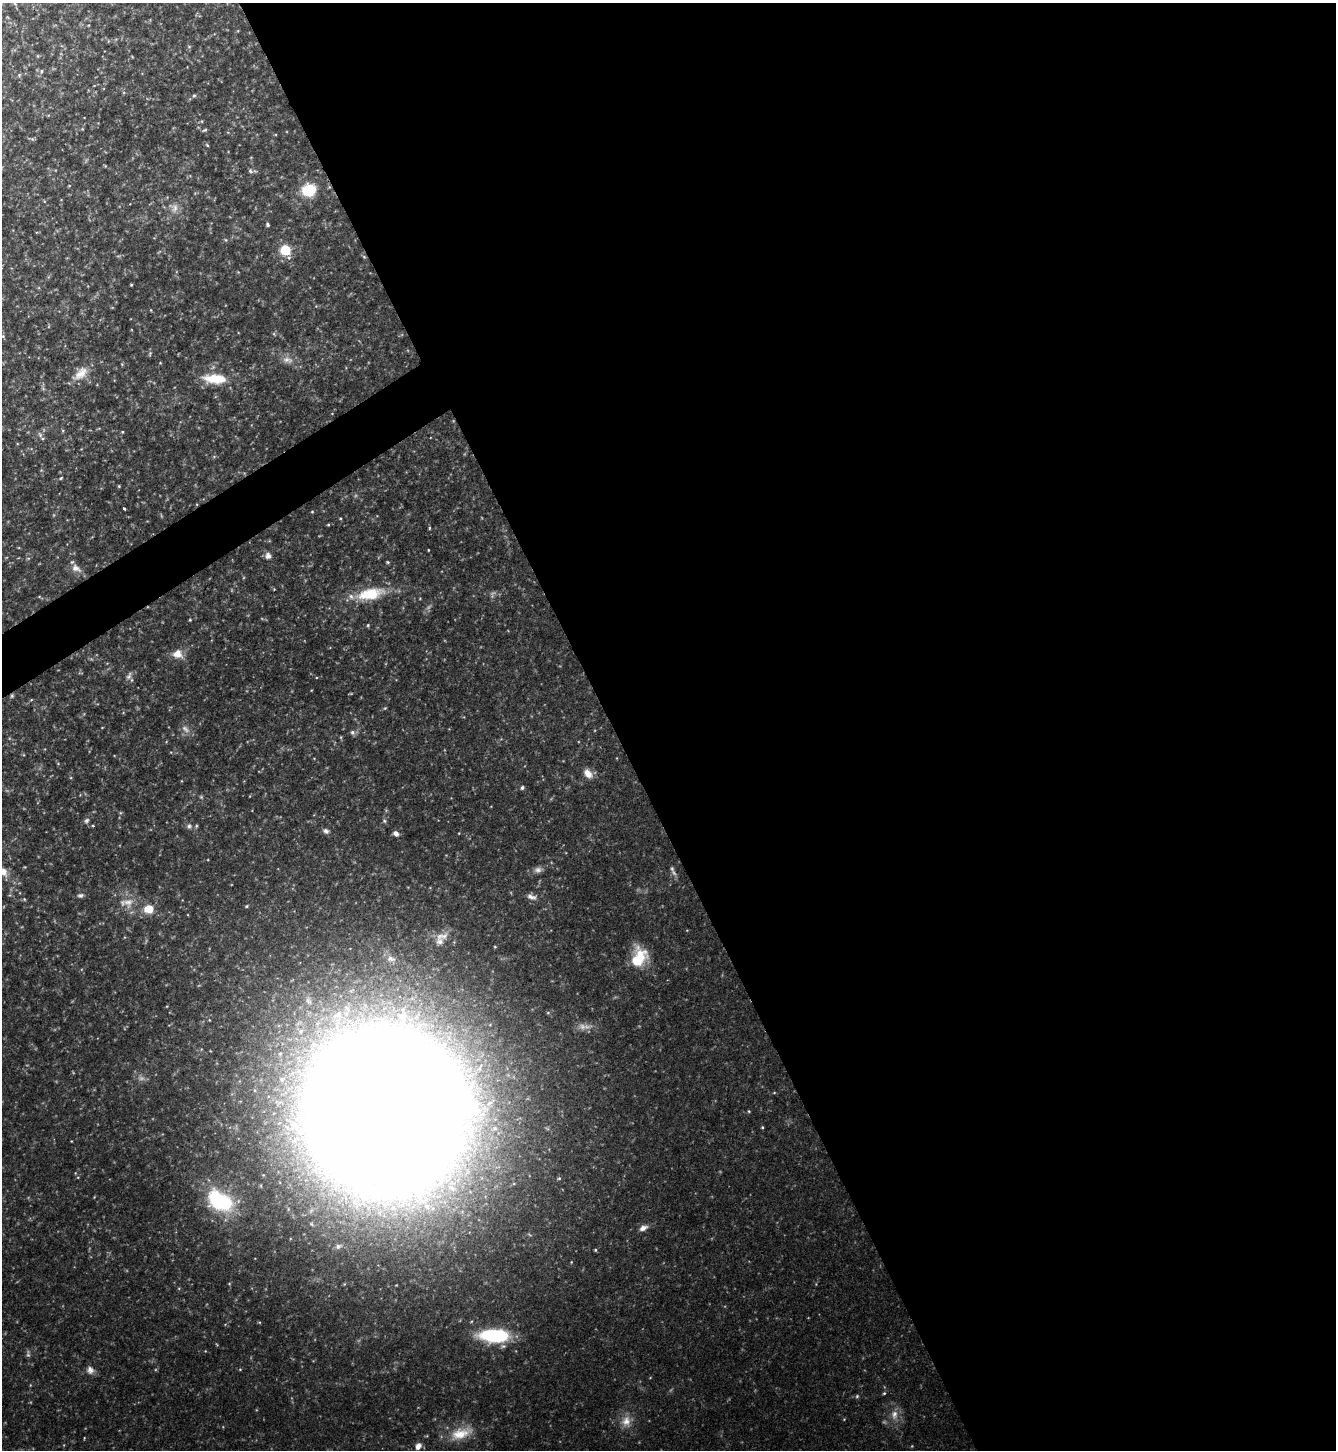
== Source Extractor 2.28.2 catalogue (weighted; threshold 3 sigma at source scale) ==
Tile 8 of 4 x 4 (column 4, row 2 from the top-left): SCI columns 4160-5493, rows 2897-4344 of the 5786 x 5793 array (HDU 1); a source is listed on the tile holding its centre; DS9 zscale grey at full resolution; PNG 1338 x 1452 px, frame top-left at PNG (2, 3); no overlay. Shown black and unused: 56% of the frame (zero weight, under 2 of 3 exposures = <1% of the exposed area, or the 3 px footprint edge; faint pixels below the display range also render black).
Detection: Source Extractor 2.28.2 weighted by HDU 2 'WHT'; one run over the whole footprint, this tile lists its part. Background 0.0913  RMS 0.0067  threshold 0.0301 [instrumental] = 3 sigma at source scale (4.5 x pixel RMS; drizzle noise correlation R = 1.50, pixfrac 1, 0.05/0.05 arcsec/px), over >= 5 px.
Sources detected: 68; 1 too faint to see at this stretch — not listed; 1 inside a brighter listed object's ellipse — not listed separately; the other 66 listed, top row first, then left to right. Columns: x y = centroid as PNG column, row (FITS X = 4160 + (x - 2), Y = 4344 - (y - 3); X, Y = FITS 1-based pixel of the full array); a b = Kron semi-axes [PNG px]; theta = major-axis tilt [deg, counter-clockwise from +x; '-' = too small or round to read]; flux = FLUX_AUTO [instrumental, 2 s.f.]
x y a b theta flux
41 71 5 3 - 0.65
194 96 6 4 1 0.86
205 130 6 3 43 0.76
207 145 5 3 - 0.65
250 171 6 5 - 1.1
309 190 13 11 16 20
175 208 11 6 72 2.9
268 225 5 4 - 0.9
285 250 7 6 - 24
131 285 5 3 - 0.52
3 336 6 4 73 0.81
286 360 8 8 - 2.8
81 373 22 12 44 8.5
215 379 31 11 -4 16
122 432 4 4 - 0.57
61 478 5 3 - 0.59
119 486 4 3 - 0.58
124 509 3 3 - 1.1
312 512 4 3 - 0.52
328 525 5 3 - 0.66
429 528 5 3 - 0.53
428 550 3 2 - 0.43
268 556 9 8 - 2.5
388 562 5 4 - 0.69
76 568 13 9 -27 4.1
370 594 34 15 12 22
190 620 3 3 - 0.54
368 625 4 3 - 0.64
177 654 13 11 -7 5.8
129 676 12 5 62 1.7
12 696 5 4 - 0.81
352 732 6 5 - 1.3
588 774 11 8 -52 5.1
522 788 5 4 - 1
87 821 7 5 48 1.4
384 821 5 5 - 0.94
93 826 4 3 - 0.64
189 826 6 6 - 1.3
326 831 8 6 -19 1.7
396 833 7 6 - 2.2
672 869 6 5 - 1.1
538 870 10 8 14 2.5
3 872 13 9 -43 5.8
80 895 10 5 9 1.6
531 897 14 6 -13 3.1
128 902 15 8 -4 5
247 906 5 3 - 0.61
149 909 7 6 - 14
441 936 19 7 11 4.8
495 947 4 3 - 0.51
391 958 13 6 -19 3.1
638 959 20 12 61 23
749 1111 4 3 - 0.56
386 1112 95 91 -69 4100
762 1127 3 3 - 0.58
219 1200 34 20 -30 43
643 1228 9 6 25 3.1
595 1250 4 3 - 0.62
494 1335 29 12 -2 44
90 1370 11 8 -61 3
884 1393 4 4 - 0.65
857 1396 5 4 - 0.78
894 1414 12 8 83 4.4
626 1421 13 11 74 6
460 1434 28 14 13 14
418 1446 8 6 60 3.3
Overlapping masked pixels (flux is a lower limit): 2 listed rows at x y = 12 696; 386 1112
Isophote crosses this tile's border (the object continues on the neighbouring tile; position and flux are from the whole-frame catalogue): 1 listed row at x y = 3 872